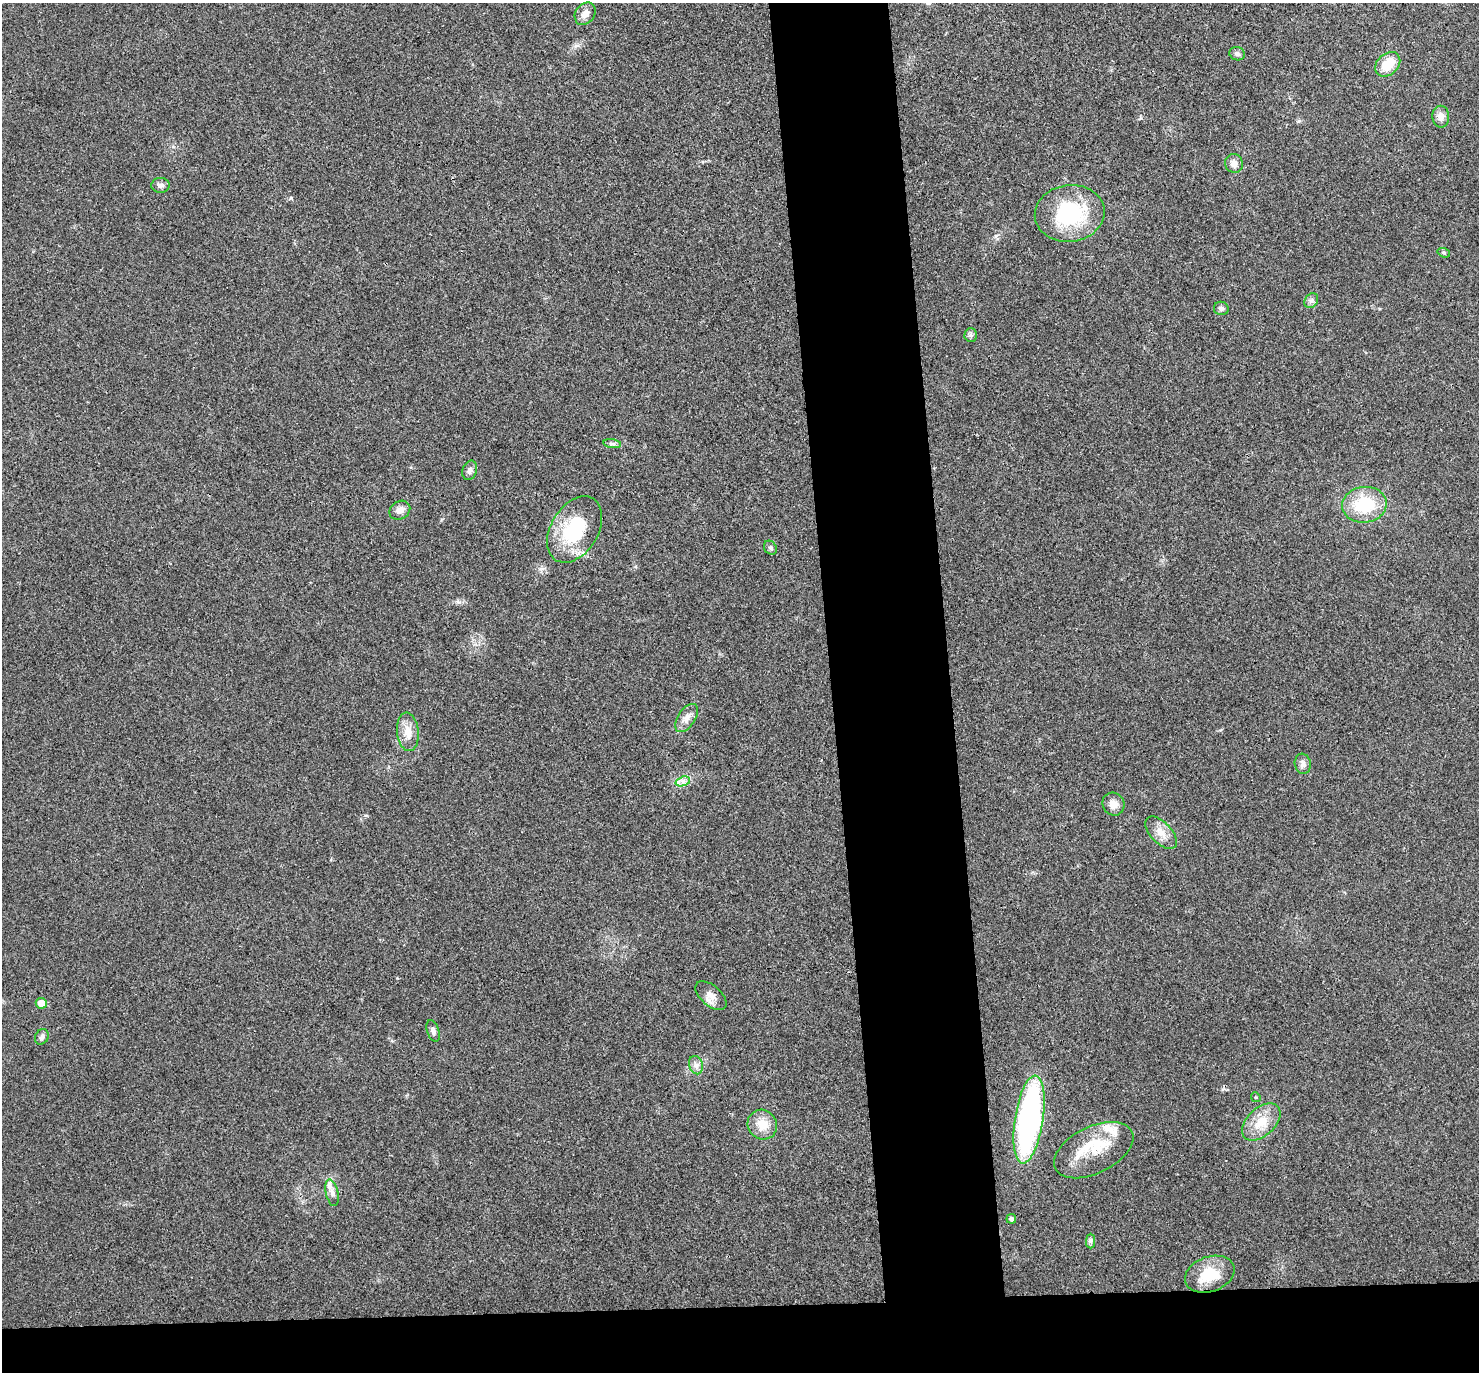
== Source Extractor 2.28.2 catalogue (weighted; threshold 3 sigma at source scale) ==
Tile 8 of 3 x 3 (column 2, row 3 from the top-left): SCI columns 1533-3009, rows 137-1506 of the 4544 x 4475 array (HDU 1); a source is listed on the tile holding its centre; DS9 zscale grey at full resolution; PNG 1481 x 1374 px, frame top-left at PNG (2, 3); each listed source drawn as its Kron ellipse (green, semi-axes under 4 px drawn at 4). Shown black and unused: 13% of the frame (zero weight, under 3 of 4 exposures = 6% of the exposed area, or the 3 px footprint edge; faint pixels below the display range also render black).
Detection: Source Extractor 2.28.2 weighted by HDU 2 'WHT'; one run over the whole footprint, this tile lists its part. Background 0.0216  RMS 0.0058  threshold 0.0262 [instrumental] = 3 sigma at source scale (4.5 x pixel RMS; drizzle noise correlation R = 1.50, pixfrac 1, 0.05/0.05 arcsec/px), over >= 5 px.
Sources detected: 40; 3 inside a brighter listed object's ellipse — not listed separately; the other 37 listed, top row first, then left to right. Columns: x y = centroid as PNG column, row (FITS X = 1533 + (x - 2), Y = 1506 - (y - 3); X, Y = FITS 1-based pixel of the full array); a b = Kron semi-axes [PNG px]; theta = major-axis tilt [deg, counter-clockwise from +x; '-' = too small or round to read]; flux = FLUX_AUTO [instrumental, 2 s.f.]
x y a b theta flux
585 14 12 9 53 4.4
1237 54 8 6 -19 1.6
1388 64 14 10 43 13
1441 117 11 8 -88 3.7
1234 163 10 8 -68 3.9
160 185 9 7 1 2
1070 213 35 28 8 46
1444 253 6 4 -18 0.87
1311 301 8 6 53 1.8
1221 308 7 6 - 1.6
971 335 6 6 - 1.3
612 444 9 4 -8 1.5
470 470 10 7 73 2.1
1364 505 22 18 7 27
400 510 11 9 33 3.7
575 529 36 23 59 34
770 548 7 6 - 1.4
686 718 16 8 57 4.5
408 732 19 11 -83 7.3
1303 764 10 8 -80 2.8
683 781 7 4 18 2
1113 804 12 10 -58 4.8
1161 833 20 10 -47 6.5
711 996 18 10 -41 4.9
41 1003 5 5 - 6.8
433 1031 11 6 -72 2.2
42 1037 8 6 59 1.9
696 1065 9 6 -75 2.6
1256 1097 5 4 - 0.64
1029 1119 44 14 81 150
1261 1122 23 14 43 11
762 1125 15 14 - 9.3
1094 1150 42 23 26 22
332 1193 14 6 -77 3.2
1011 1219 5 4 - 2
1091 1241 7 4 90 1.3
1210 1274 25 17 20 18
Unlisted compact peaks at least as high as the median listed source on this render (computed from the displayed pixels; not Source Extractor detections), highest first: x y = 291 198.